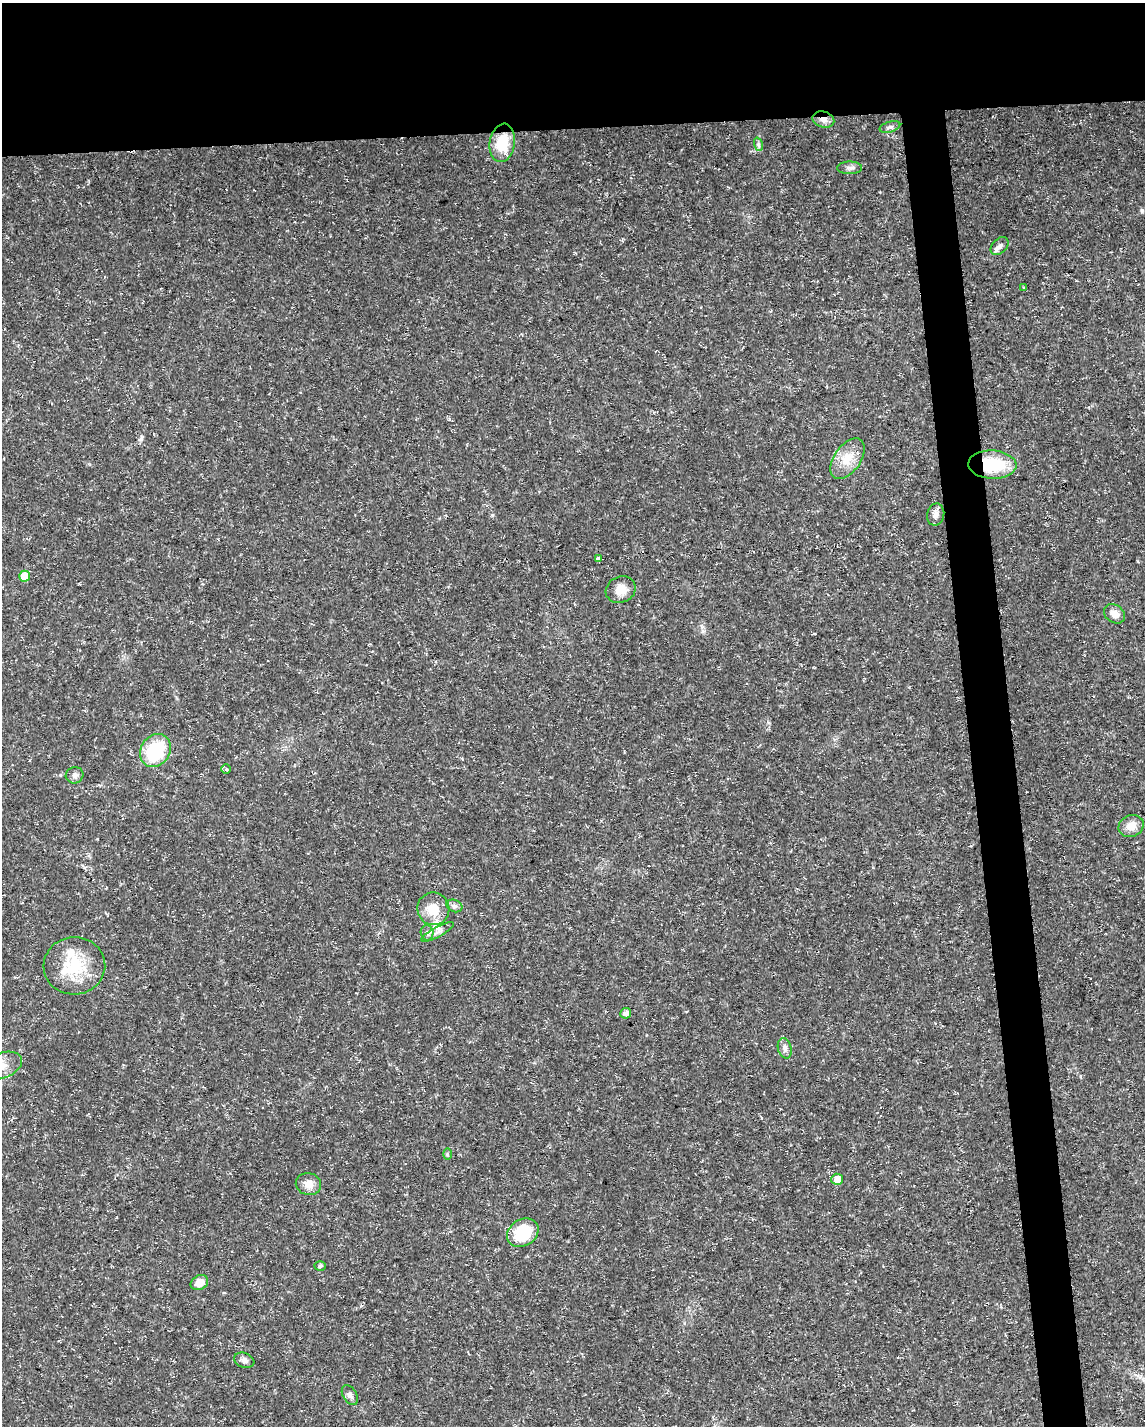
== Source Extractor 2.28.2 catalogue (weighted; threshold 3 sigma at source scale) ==
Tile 2 of 4 x 3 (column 2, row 1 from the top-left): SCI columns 1145-2287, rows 2901-4324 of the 4574 x 4333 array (HDU 1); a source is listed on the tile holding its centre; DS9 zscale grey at full resolution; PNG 1147 x 1428 px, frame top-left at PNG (2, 3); each listed source drawn as its Kron ellipse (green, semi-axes under 4 px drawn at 4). Shown black and unused: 12% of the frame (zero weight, under 3 of 5 exposures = <1% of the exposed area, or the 3 px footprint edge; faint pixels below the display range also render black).
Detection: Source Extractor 2.28.2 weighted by HDU 2 'WHT'; one run over the whole footprint, this tile lists its part. Background 0.0165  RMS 0.0022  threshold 0.01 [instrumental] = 3 sigma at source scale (4.5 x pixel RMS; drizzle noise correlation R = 1.50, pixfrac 1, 0.0396/0.0396 arcsec/px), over >= 5 px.
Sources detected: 35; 1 inside a brighter listed object's ellipse — not listed separately; the other 34 listed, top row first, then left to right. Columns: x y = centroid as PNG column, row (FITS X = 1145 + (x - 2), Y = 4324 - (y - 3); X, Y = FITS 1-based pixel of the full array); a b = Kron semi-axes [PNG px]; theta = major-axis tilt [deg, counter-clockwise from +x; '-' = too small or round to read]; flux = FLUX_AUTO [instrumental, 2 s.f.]
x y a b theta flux
823 119 11 8 -15 1.3
890 127 11 5 16 0.6
502 143 19 12 81 6.6
758 144 7 4 -72 0.47
850 168 12 6 0 0.82
1000 246 11 7 46 0.82
1024 287 3 2 - 0.19
847 459 23 13 55 4.1
992 465 24 14 -3 11
936 515 11 8 78 1.1
599 558 4 3 - 6.3
24 576 5 5 - 3.8
621 590 15 13 26 2.9
1114 614 11 9 -34 1.9
155 751 17 14 55 13
226 769 4 4 - 0.25
75 775 9 8 - 0.86
1131 826 13 10 23 2.3
454 906 8 6 -21 0.62
433 909 16 16 - 4.6
438 932 18 5 29 1.2
427 933 7 6 - 0.71
74 966 31 28 4 11
626 1013 5 5 - 1.2
785 1048 10 6 -76 0.95
2 1066 21 12 22 3.3
447 1154 6 4 -89 0.25
837 1179 5 5 - 2.5
308 1184 13 11 -12 1.9
523 1233 16 13 32 10
320 1266 5 4 - 0.39
199 1283 9 7 26 2.1
244 1360 10 7 -20 0.92
350 1395 11 6 -59 0.99
Overlapping masked pixels (flux is a lower limit): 2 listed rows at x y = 823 119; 992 465
Isophote crosses this tile's border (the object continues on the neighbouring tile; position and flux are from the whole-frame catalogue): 1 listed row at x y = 2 1066
Unlisted compact peaks at least as high as the median listed source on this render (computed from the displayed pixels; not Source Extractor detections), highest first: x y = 703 631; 141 439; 492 515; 60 775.